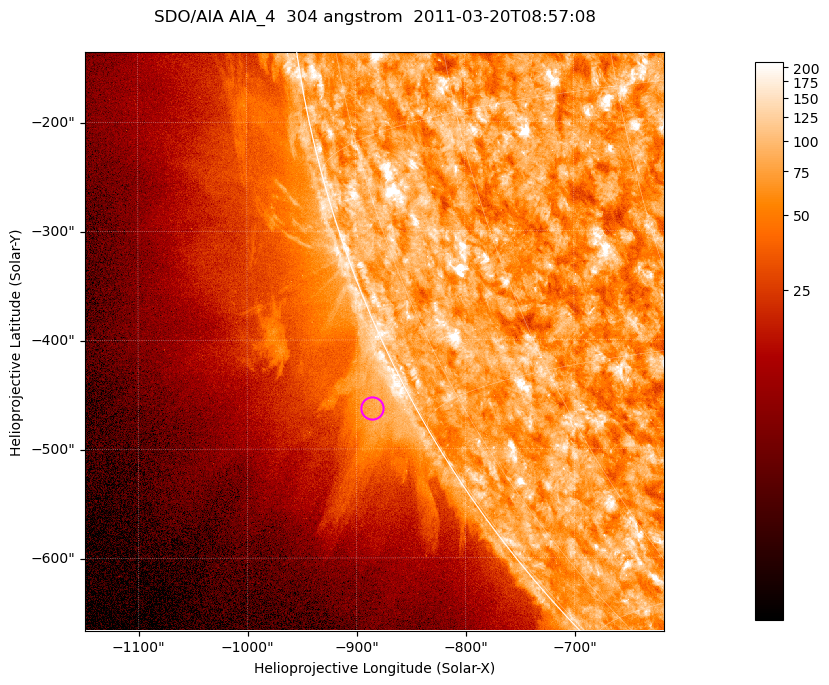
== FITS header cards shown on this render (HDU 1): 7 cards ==
TELESCOP= 'SDO/AIA '           / For AIA: SDO/AIA
INSTRUME= 'AIA_4   '           / For AIA: AIA_ATA1, AIA_ATA2, AIA_ATA3 or AIA_AT
WAVELNTH=                  304 / [angstrom] Wavelength
WAVEUNIT= 'angstrom'           / Wavelength unit: angstrom
DATE-OBS= '2011-03-20T08:57:08.127' / [ISO] Date when observation started; ISO 8
CTYPE1  = 'HPLN-TAN'           / CTYPE1; Typically HPLN
CTYPE2  = 'HPLT-TAN'           / CTYPE2; Typically HPLT

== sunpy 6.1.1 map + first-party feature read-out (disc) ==
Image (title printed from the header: SDO/AIA AIA_4  304 angstrom  2011-03-20T08:57:08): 885 x 885 px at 0.6 arcsec/px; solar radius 964 arcsec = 1605 px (partial field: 4.4% of the solar disc is inside the frame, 46% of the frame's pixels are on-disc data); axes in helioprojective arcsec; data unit not stated in the header (colour bar unlabelled)
Orientation: roll -0.132 deg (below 1 deg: not rotated)
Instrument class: DISC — disc imager (sunpy class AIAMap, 304 A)
Bright regions (active regions / flare kernels): reference = the on-disc median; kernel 7 px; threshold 5 sigma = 122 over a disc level ~74.6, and >= 1.15x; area >= 783 px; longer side >= 11 px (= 6.6 arcsec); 0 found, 0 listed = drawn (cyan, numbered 1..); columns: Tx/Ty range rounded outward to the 2 arcsec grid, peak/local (2 s.f.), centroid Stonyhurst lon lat
Off-limb structures (1.02-1.3 R_sun): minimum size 391 px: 2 found; the strongest spans PA ~115..120 deg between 1.02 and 1.07 R_sun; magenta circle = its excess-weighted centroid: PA ~120 deg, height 1.04 R_sun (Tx ~-886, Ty ~-462 arcsec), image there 1.7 x the reference